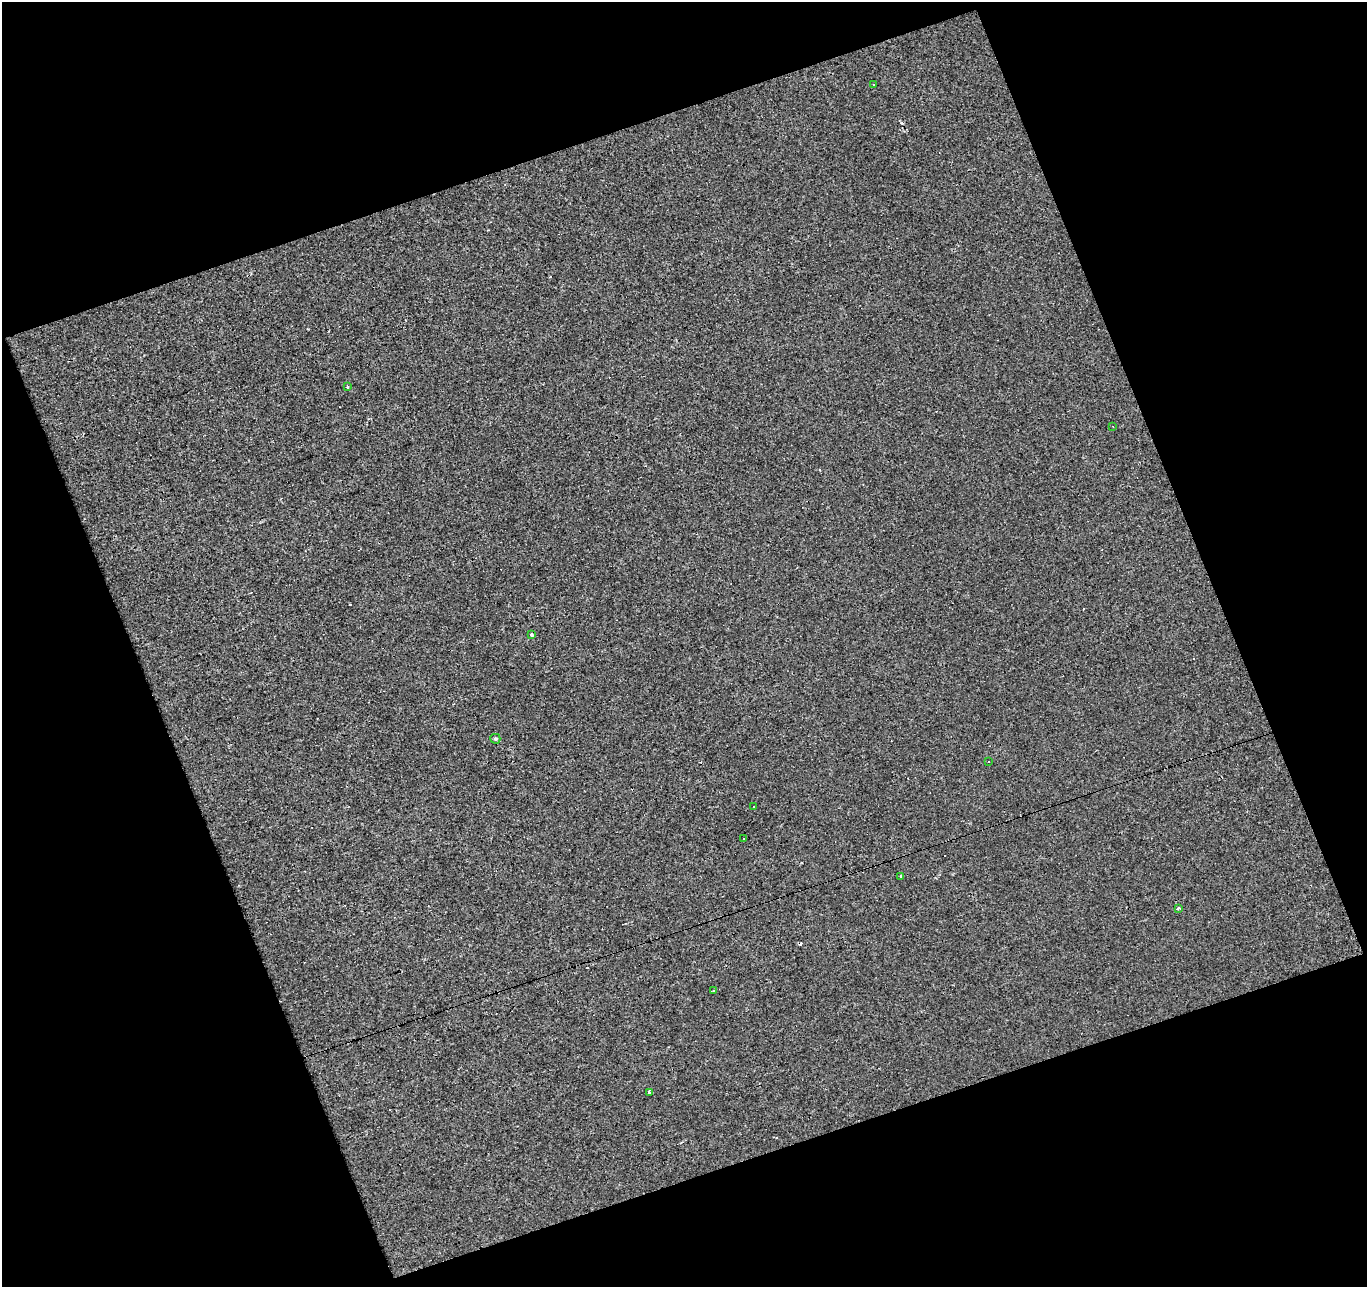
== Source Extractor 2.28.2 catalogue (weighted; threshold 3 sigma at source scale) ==
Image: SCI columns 1-1365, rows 25-1309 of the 1365 x 1330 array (HDU 1 of 3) = the unmasked area's bounding box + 8 px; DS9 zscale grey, full resolution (1 PNG px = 1 image px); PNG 1369 x 1289 px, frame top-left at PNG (2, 2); each listed source drawn as its Kron ellipse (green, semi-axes under 4 px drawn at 4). Shown black and unused: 41% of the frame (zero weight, under 2 of 3 exposures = <1% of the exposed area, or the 3 px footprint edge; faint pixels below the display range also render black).
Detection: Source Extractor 2.28.2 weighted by HDU 2 'WHT'. Background 3.06e-04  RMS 0.0037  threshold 0.0167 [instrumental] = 3 sigma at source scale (4.5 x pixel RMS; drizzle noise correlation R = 1.50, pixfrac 1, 0.0396/0.0396 arcsec/px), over >= 5 px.
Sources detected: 23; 11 cosmic-ray / hot-pixel residue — neither listed nor drawn; the other 12 listed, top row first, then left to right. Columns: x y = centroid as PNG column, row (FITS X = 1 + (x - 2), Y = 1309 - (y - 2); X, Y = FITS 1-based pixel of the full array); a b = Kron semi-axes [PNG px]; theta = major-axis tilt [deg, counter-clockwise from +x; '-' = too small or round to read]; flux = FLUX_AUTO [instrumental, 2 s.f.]
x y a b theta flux
873 84 3 3 - 1
347 386 3 3 - 1.2
1113 427 3 2 - 0.23
531 635 3 3 - 1.8
495 739 5 5 - 0.67
989 762 2 2 - 0.26
754 807 3 2 - 0.82
744 838 3 2 - 0.47
901 876 3 3 - 1.4
1178 908 3 3 - 0.89
713 990 3 2 - 0.37
649 1092 4 3 - 1.1